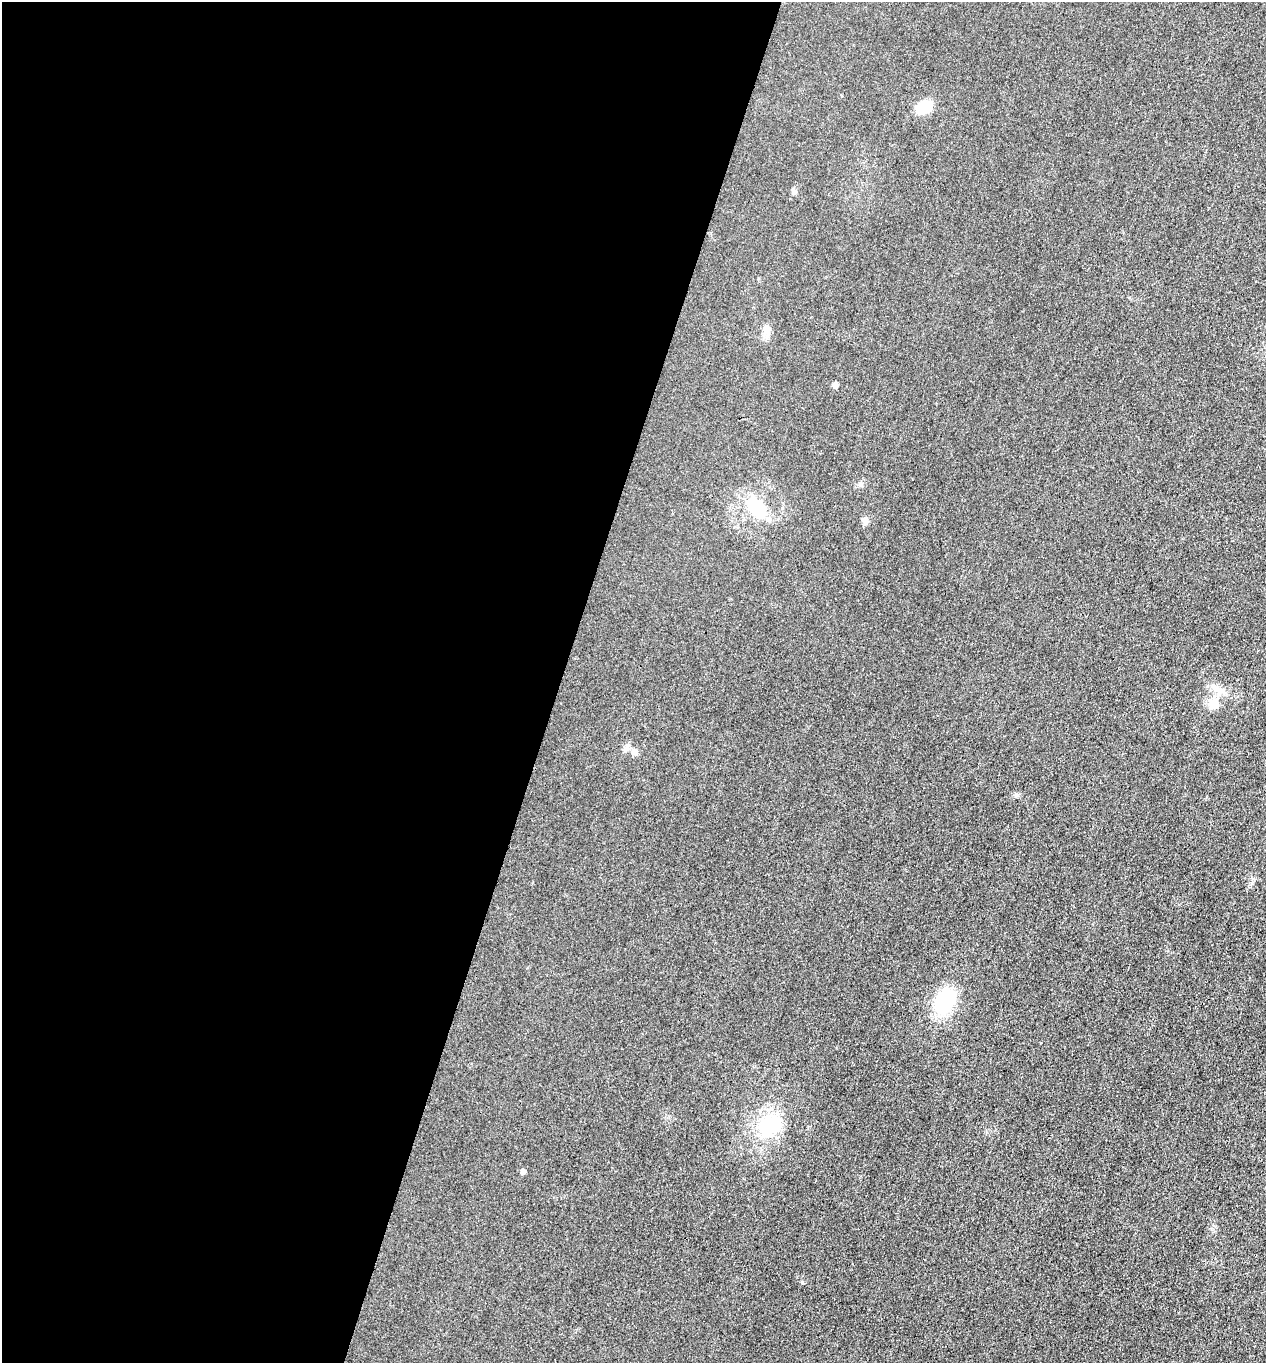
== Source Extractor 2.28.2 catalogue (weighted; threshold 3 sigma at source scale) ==
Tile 5 of 4 x 4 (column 1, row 2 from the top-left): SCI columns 274-1537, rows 2723-4083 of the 5466 x 5451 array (HDU 1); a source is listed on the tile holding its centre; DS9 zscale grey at full resolution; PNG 1268 x 1365 px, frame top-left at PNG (2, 2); no overlay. Shown black and unused: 44% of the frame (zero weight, under 3 of 4 exposures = <1% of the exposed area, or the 3 px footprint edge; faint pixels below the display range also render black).
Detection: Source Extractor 2.28.2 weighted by HDU 2 'WHT'; one run over the whole footprint, this tile lists its part. Background 0.0176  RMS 0.006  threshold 0.0269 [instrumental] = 3 sigma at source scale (4.5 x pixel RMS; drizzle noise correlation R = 1.50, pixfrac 1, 0.05/0.05 arcsec/px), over >= 5 px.
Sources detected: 13; all 13 listed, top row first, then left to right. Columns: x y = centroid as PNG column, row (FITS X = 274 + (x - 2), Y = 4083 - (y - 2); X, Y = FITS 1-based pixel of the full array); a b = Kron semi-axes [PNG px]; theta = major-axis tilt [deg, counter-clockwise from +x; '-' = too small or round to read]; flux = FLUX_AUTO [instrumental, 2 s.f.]
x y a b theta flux
924 107 18 11 26 15
794 191 8 6 -53 1.7
766 329 11 9 -71 3.4
835 385 6 6 - 2.2
758 509 27 18 -69 23
865 520 8 7 - 2.6
1218 689 21 8 -21 5.7
1213 704 15 13 -6 6.8
626 747 13 7 55 2.8
634 752 10 7 -40 2.5
945 1001 31 20 68 34
768 1126 28 25 47 34
523 1172 6 5 - 1.8
Unlisted compact peaks at least as high as the median listed source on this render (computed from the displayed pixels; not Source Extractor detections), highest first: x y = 802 1282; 1252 883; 1017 795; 1211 1229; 861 484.